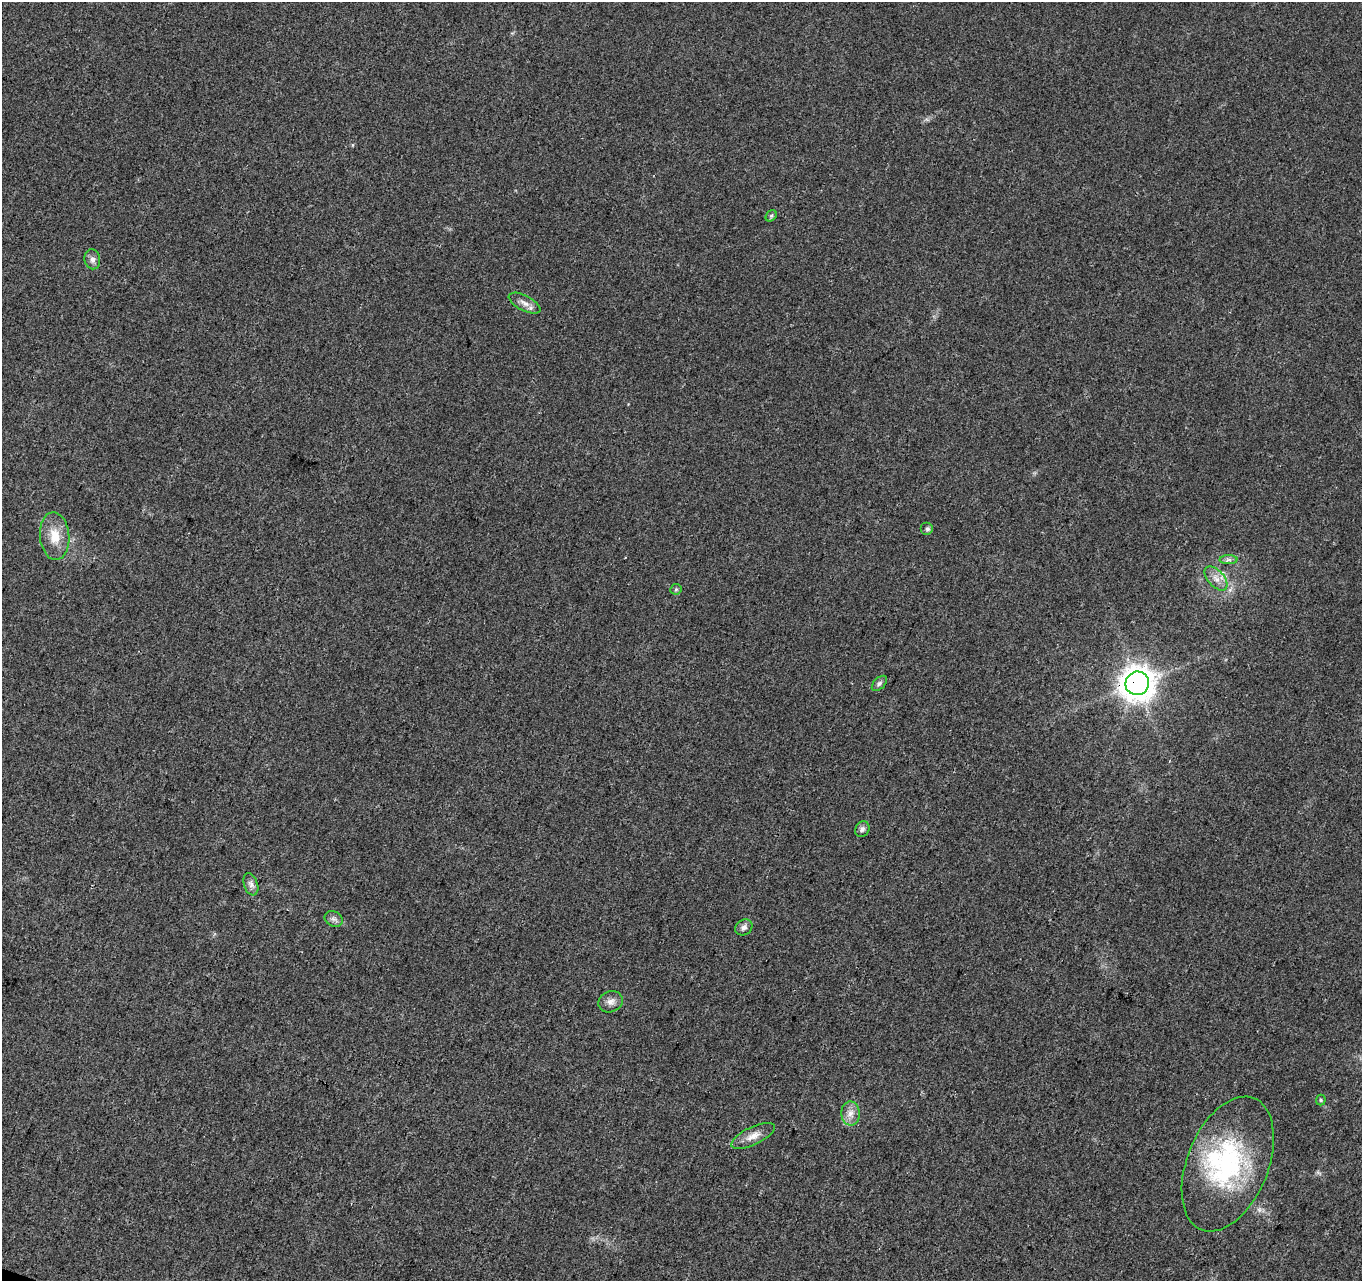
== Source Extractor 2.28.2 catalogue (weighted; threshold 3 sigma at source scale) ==
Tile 7 of 4 x 4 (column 3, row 2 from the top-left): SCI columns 2798-4157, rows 2890-4168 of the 5588 x 5718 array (HDU 1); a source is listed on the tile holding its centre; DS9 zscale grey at full resolution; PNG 1364 x 1283 px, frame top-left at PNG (2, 2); each listed source drawn as its Kron ellipse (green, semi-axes under 4 px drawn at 4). Shown black and unused: <1% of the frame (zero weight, under 3 of 4 exposures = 6% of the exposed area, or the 3 px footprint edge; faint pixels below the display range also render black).
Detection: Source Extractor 2.28.2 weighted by HDU 2 'WHT'; one run over the whole footprint, this tile lists its part. Background 0.0208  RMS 0.0037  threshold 0.0165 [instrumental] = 3 sigma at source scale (4.5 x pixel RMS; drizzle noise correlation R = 1.50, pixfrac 1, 0.0396/0.0396 arcsec/px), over >= 5 px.
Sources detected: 20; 1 inside a brighter listed object's ellipse — not listed separately; the other 19 listed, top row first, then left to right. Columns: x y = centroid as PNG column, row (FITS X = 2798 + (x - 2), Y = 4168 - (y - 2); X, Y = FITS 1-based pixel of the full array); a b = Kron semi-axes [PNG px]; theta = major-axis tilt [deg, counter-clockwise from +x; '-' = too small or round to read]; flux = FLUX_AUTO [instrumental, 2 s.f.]
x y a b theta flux
771 216 6 5 - 0.65
92 259 10 8 -80 1.7
525 303 17 7 -28 2.6
927 529 6 6 - 0.93
55 536 24 14 -85 8
1228 560 9 4 1 1.1
1216 578 14 8 -48 3.1
676 589 6 5 - 0.56
879 683 9 5 45 0.95
1137 683 12 11 - 550
862 829 8 7 - 1.2
251 884 11 7 -71 1.6
334 919 9 7 -31 1.4
744 927 9 7 34 1.6
611 1002 12 10 25 2.4
1321 1100 5 5 - 0.49
851 1114 12 9 -88 3
753 1136 24 9 26 3.9
1228 1164 71 40 68 58
Overlapping masked pixels (flux is a lower limit): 1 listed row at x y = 1137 683